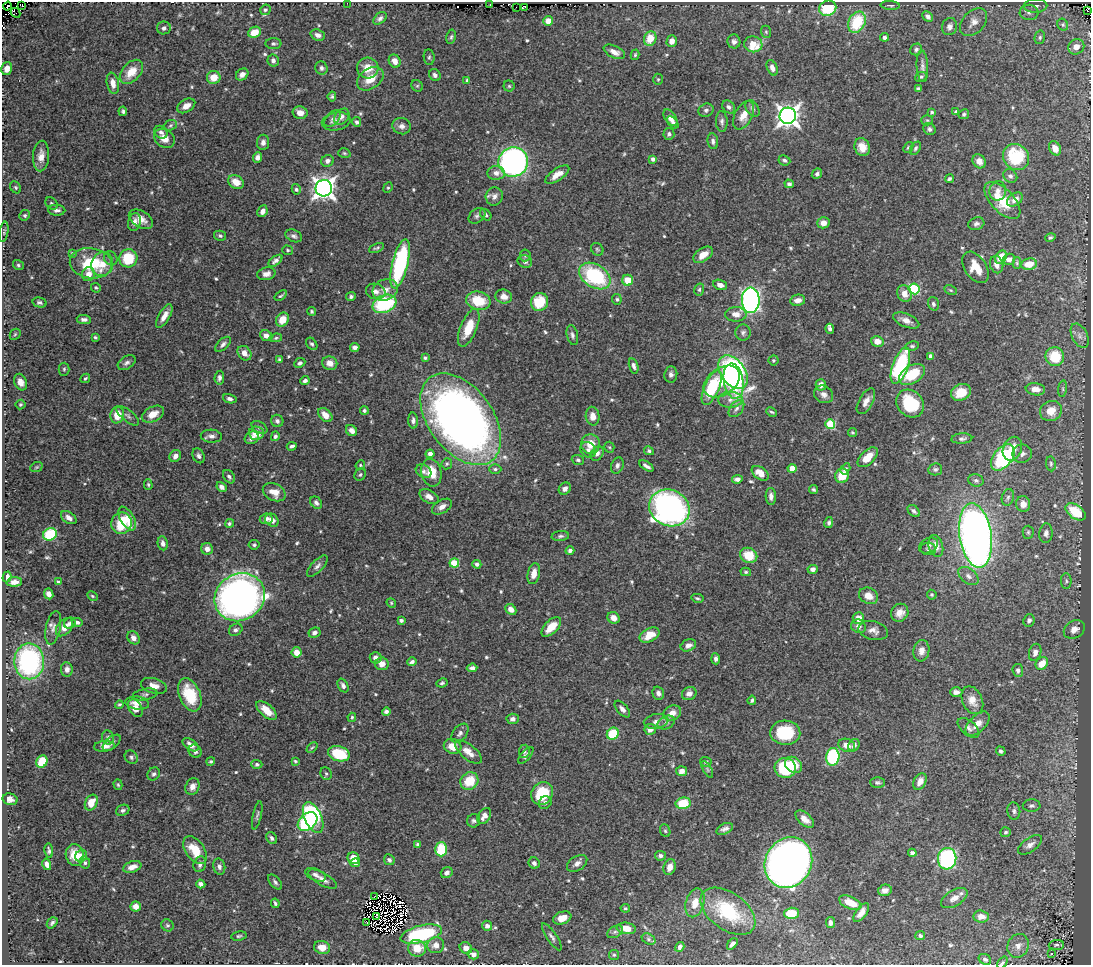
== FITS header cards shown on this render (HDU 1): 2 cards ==
NAXIS1  =                 1089
NAXIS2  =                  963

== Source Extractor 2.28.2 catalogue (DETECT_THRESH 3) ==
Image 1089 x 963 px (HDU 1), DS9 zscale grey, 1 PNG px = 1 image px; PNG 1093 x 967 px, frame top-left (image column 1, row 963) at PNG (2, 2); each listed source drawn as its Kron ellipse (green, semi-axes under 4 px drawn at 4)
Background 0.604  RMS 0.015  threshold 0.0453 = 3 sigma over >= 5 px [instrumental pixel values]
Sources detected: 617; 10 with non-positive FLUX_AUTO (blend fragments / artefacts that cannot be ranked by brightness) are neither listed nor drawn; of the other 607, the 500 brightest by FLUX_AUTO listed and drawn (107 fainter detections omitted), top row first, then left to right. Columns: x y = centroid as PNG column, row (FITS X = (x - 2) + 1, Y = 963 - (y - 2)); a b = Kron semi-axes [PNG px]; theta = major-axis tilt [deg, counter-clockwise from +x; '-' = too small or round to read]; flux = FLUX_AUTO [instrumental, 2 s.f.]
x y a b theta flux
347 3 2 2 - 10
490 4 3 2 - 2.9
8 6 5 2 - 2.7
22 6 2 2 - 11
890 6 10 3 -4 1.6
1035 6 12 7 2 6.4
516 7 3 2 - 1.8
524 7 2 2 - 6.1
828 8 9 7 24 41
265 10 5 5 - 2
1087 11 2 2 - 1.5
1029 12 9 7 -3 4.9
16 13 5 2 - 17
928 16 6 4 -44 3.5
380 18 7 5 39 2.9
548 21 5 5 - 9.7
857 22 11 8 62 45
973 22 16 10 47 8.1
1063 25 6 5 - 1.8
949 27 8 7 - 4.5
164 28 7 6 - 3.4
254 32 6 5 - 16
766 32 6 5 - 1.5
318 35 7 5 -21 5.1
451 37 7 4 79 2
885 37 4 4 - 3.1
1040 37 7 5 76 1.9
650 38 7 6 - 20
672 41 6 5 - 7.5
734 41 7 6 - 3.5
273 44 8 5 3 2.2
753 44 9 8 - 27
1076 47 8 7 - 9.1
916 49 6 5 - 2.2
614 52 11 6 -26 6.7
635 55 5 4 - 1.5
429 57 8 5 -83 2.2
273 60 6 5 - 3.7
395 61 7 5 -59 8
922 66 16 6 -87 4.4
7 68 6 5 - 8.9
321 68 7 6 - 2.9
368 68 10 10 - 16
772 68 8 5 -68 6.2
131 72 14 9 49 17
242 74 7 5 39 4.9
435 75 6 5 - 3.7
214 77 7 6 - 17
921 77 6 4 24 1.9
370 79 15 10 35 17
658 79 5 4 - 1.4
467 80 4 4 - 1.6
113 83 11 6 -80 8.2
417 86 6 5 - 1.6
509 86 5 5 - 1.6
918 89 4 3 - 1.8
332 96 5 4 - 1.9
186 106 10 6 32 7.7
729 107 7 5 -45 3
752 108 9 6 -56 3.1
706 110 8 6 27 3
123 111 5 3 - 2
932 112 4 3 - 1.6
956 112 4 3 - 2.2
300 113 7 6 - 8.1
964 114 5 4 - 2
743 115 15 8 62 12
788 116 8 8 - 720
342 117 9 6 52 4.2
670 118 9 5 -55 7.4
333 119 10 6 48 2.8
927 120 5 5 - 1.7
336 121 14 8 12 6
722 121 10 5 -88 3.2
356 122 5 4 - 2.3
673 122 7 4 -48 3
170 125 7 5 22 1.9
402 126 9 8 - 4.6
929 129 6 5 - 2.6
161 132 7 6 - 3.1
669 134 6 5 - 2.9
164 138 11 8 -37 10
713 141 8 5 -81 3
263 142 7 6 - 4.8
862 147 9 7 -69 11
908 147 6 4 49 1.6
916 148 7 4 58 1.9
1055 148 7 5 -62 11
344 153 6 4 -16 1.5
41 156 15 8 86 9.2
258 157 5 4 - 4.5
1016 157 13 12 - 57
653 159 4 4 - 3.8
784 160 6 5 - 2.2
327 161 6 5 - 3.8
979 161 7 6 - 8.3
513 162 15 14 - 330
496 173 9 7 -3 6.2
557 174 14 6 34 8.8
817 174 5 4 - 3.1
1010 176 7 6 - 3.6
949 179 4 3 - 2.2
236 182 8 6 -33 12
789 184 4 4 - 2.7
16 187 6 5 - 1.7
324 188 8 8 - 700
388 188 5 4 - 1.4
296 189 5 4 - 2.1
998 191 9 8 - 6.7
494 196 9 8 - 5.4
1015 199 9 6 37 6.7
1002 200 23 11 -46 32
51 203 7 5 -43 1.8
57 210 8 5 -3 3.7
262 211 6 4 63 5.7
25 215 5 5 - 2.1
486 215 6 5 - 2.2
477 216 9 6 38 3
141 219 13 8 -30 9
135 222 9 6 76 5.6
823 223 6 5 - 6.7
976 224 8 6 19 3
4 232 10 3 80 1.5
220 236 6 5 - 1.9
294 236 9 6 -23 3.1
1050 237 5 4 - 1.9
377 248 8 3 23 1.8
597 249 7 5 -49 1.7
287 250 5 4 - 1.6
72 253 4 3 - 1.7
525 255 6 5 - 2.2
703 255 11 6 34 11
1001 257 7 5 58 15
111 258 7 6 - 2.8
128 258 9 9 - 37
1009 259 6 5 - 6.2
275 261 8 4 37 4.1
525 261 7 6 - 3.4
91 263 21 15 -8 50
1017 263 6 4 -89 1.5
102 264 12 11 - 15
400 264 25 8 76 140
997 264 9 6 -75 6.1
1029 264 8 5 9 15
18 265 5 5 - 1.9
976 267 17 10 -57 18
88 274 7 6 - 9.3
266 274 9 6 12 5.6
595 276 17 11 -33 90
628 280 5 5 - 17
720 285 7 5 -21 5.5
96 288 5 4 - 1.5
914 289 5 5 - 95
385 290 13 10 26 10
699 290 6 5 - 2.1
950 290 7 4 -27 1.4
376 291 10 7 -17 5.6
904 294 8 7 - 8.2
281 296 7 3 35 1.8
504 296 8 7 - 8
351 297 5 4 - 2.2
617 299 5 4 - 1.8
751 300 13 9 -89 360
798 300 7 5 9 6.7
478 301 12 9 -13 30
39 302 7 5 -15 2.4
539 302 9 8 - 30
384 304 12 8 22 84
933 304 7 5 -72 2.5
312 311 4 3 - 1.6
736 314 10 7 2 9.5
164 316 13 5 59 8.7
84 319 7 4 -4 3.3
282 320 7 6 - 14
906 320 14 6 -22 7.4
469 328 20 8 68 24
830 329 5 4 - 2.9
743 333 8 7 - 3.3
15 334 6 5 - 1.5
572 335 10 5 -77 3.3
266 336 6 5 - 5.7
1080 336 13 7 -64 5.7
95 337 4 3 - 1.6
276 338 6 4 10 1.7
877 341 6 5 - 9.4
223 344 9 5 44 3.3
312 344 7 5 -54 2.3
912 346 7 4 8 1.9
355 347 5 4 - 3.9
244 353 8 6 -50 8.6
931 356 4 4 - 6
1055 357 9 9 - 35
425 358 4 3 - 2.4
279 360 3 3 - 1.7
773 360 5 5 - 1.5
127 363 10 6 32 3.4
300 363 6 4 23 2.9
330 363 7 6 - 7.6
634 366 8 4 -74 3.8
900 366 19 7 70 100
64 369 6 5 - 1.8
733 372 19 12 -54 240
671 374 8 6 85 3.7
912 374 14 9 31 33
85 378 5 3 - 1.6
219 378 7 5 83 3.4
305 381 4 3 - 2.7
734 381 18 10 -81 62
21 382 8 6 -66 7.6
722 382 20 13 35 28
821 385 6 5 - 5.5
712 388 19 7 67 60
1035 389 10 6 -7 8.8
1063 389 8 4 83 1.8
961 392 10 8 26 18
824 394 10 8 -29 4.9
230 399 7 4 -13 3.7
730 400 12 8 1 6.9
866 401 14 7 61 7.2
910 403 15 12 -44 52
20 404 5 5 - 1.5
736 409 10 6 51 3.7
364 410 4 4 - 2.2
1051 411 11 10 - 14
772 412 5 3 - 1.6
153 414 12 7 27 12
117 415 8 7 - 16
325 415 8 5 -45 9.2
128 416 13 5 -39 3
593 416 9 7 -85 7.7
461 419 52 32 -53 860
413 420 8 5 -87 3.3
277 421 6 6 - 3.4
830 424 5 5 - 56
259 427 8 5 -30 2.7
351 431 6 5 - 5.4
853 432 4 4 - 1.5
256 433 7 6 - 14
211 436 10 6 -4 4.5
275 436 5 4 - 2.4
252 438 7 6 - 5.3
962 439 10 5 4 3.2
591 444 9 9 - 16
292 446 5 3 - 2.6
609 447 5 5 - 1.5
1012 449 12 9 67 13
588 450 8 7 - 4.2
649 451 5 4 - 2
597 453 8 6 55 4
430 454 4 4 - 5.8
1022 454 9 9 - 4.7
175 456 6 5 - 5.2
198 456 8 5 -65 3.3
868 457 12 6 44 19
1003 457 15 9 52 110
578 460 6 5 - 2.6
447 464 6 5 - 1.6
1051 464 7 5 -81 2.2
360 465 5 4 - 1.4
617 465 8 6 70 3.6
646 466 8 3 -32 3.5
36 467 6 4 20 1.5
792 468 4 4 - 18
495 469 6 4 0 2.1
845 469 6 4 59 2.4
935 469 7 6 - 2.3
424 471 8 6 -31 2.9
431 473 14 10 -77 19
760 473 9 6 -35 11
360 475 6 5 - 1.8
842 476 7 6 - 23
229 477 7 5 -53 2.8
737 479 5 4 - 3.9
976 480 7 6 - 2.9
148 484 5 4 - 1.5
222 487 5 4 - 4.5
565 489 6 5 - 4.1
813 489 4 3 - 2
274 492 12 8 -27 12
771 496 8 5 -89 4.5
429 497 10 6 -28 7.3
1008 497 8 6 73 3
316 503 7 5 -49 3.2
1023 504 8 7 - 8.1
442 507 11 6 31 6
669 508 21 18 -25 370
914 511 7 5 -44 2.9
1076 512 11 6 -36 33
69 518 8 5 -34 5
127 519 13 7 -59 13
266 519 6 5 - 4
272 520 7 6 - 6.4
121 523 11 10 - 49
229 523 5 4 - 2
829 523 5 4 - 2.4
1028 532 6 5 - 2
1046 533 10 6 85 4.1
50 534 7 6 - 62
976 535 32 16 -81 770
560 536 9 5 6 2.4
163 543 7 5 -82 3.9
254 545 5 4 - 1.8
928 545 10 7 29 3.2
936 546 11 7 -74 7.3
207 549 6 6 - 5.6
928 549 7 6 - 2.2
570 551 4 4 - 3
749 555 9 7 -23 23
454 563 5 4 - 39
477 564 4 4 - 3.5
317 566 14 5 46 4.2
813 569 5 4 - 3.9
746 572 5 4 - 1.6
534 574 11 6 78 10
968 576 11 7 -39 4.9
7 577 5 4 - 4.4
1066 581 8 5 -89 2.3
14 582 8 4 5 6.4
58 582 3 3 - 1.6
49 594 5 4 - 5.5
932 595 5 4 - 1.5
92 596 5 4 - 1.4
868 596 10 8 -24 12
240 597 26 23 33 640
697 598 6 3 -13 1.5
391 603 5 4 - 1.5
511 609 6 5 - 7.2
900 613 9 8 - 8.8
613 618 6 5 - 8
858 618 6 6 - 11
401 620 4 3 - 3.3
1029 620 6 5 - 3.4
77 622 5 4 - 3.4
70 623 6 5 - 3
858 626 7 6 - 4.6
64 627 10 7 49 9
551 627 12 6 46 18
53 628 17 7 78 6
1074 629 11 8 32 7.7
236 630 7 5 34 2.8
873 630 15 9 -12 6.9
315 633 6 5 - 4.2
649 635 11 6 27 17
133 638 7 5 -54 5.2
688 645 8 5 25 5.1
921 651 11 8 81 6.9
296 652 5 5 - 11
1035 652 9 6 74 6.1
376 658 6 5 - 5.7
716 659 5 4 - 2.9
29 661 18 15 -88 170
412 662 5 3 - 2.8
1042 663 7 5 49 15
382 664 7 6 - 8
472 668 5 4 - 3.5
67 669 7 6 - 4.8
1018 670 6 5 - 2.9
442 683 6 4 26 1.9
154 686 13 7 -14 8.2
343 686 7 5 -63 3.4
956 692 6 4 0 4.2
658 693 7 6 - 3.9
145 694 12 5 10 3.5
689 694 7 6 - 5.2
190 695 17 10 -67 40
752 700 4 3 - 2
972 700 14 10 -65 12
137 703 12 6 -7 6.9
119 705 4 4 - 1.5
135 708 9 6 -57 11
622 709 10 5 -48 4.8
267 710 12 6 -42 14
386 711 4 4 - 3.1
672 713 9 7 26 9
352 717 4 3 - 1.5
513 719 6 5 - 3.8
656 721 12 7 11 5.7
666 723 9 6 25 3.5
978 724 15 8 45 10
968 728 13 7 -39 4.4
650 729 6 5 - 6.3
460 733 11 7 53 3.7
785 733 15 12 -3 46
613 734 6 5 - 45
108 738 7 6 - 2.6
112 743 11 5 40 3.8
190 745 9 5 -34 6.2
847 745 8 6 -18 8
854 745 7 5 57 4.2
104 746 10 5 5 6.9
453 746 9 7 -16 13
312 748 6 4 44 1.4
195 751 7 6 - 3.8
524 751 7 5 83 2.1
1001 751 5 4 - 2.3
468 752 16 7 -40 9.1
339 754 11 7 -15 47
526 755 10 5 49 3
131 757 7 6 - 2.6
833 757 9 6 84 100
211 761 4 4 - 1.6
295 761 4 3 - 1.5
42 762 6 5 - 28
706 762 6 5 - 2.2
257 764 5 4 - 2.1
793 765 9 7 -37 16
785 768 11 10 - 85
707 769 9 4 -61 1.8
682 771 5 4 - 5.8
154 774 7 6 - 2.9
326 774 6 5 - 2.1
469 781 9 8 - 27
877 782 7 5 -1 2.3
920 782 9 6 63 7.7
118 785 5 4 - 1.6
192 786 9 7 68 6.4
542 793 12 10 60 44
10 799 7 5 -15 5
91 803 8 6 64 16
545 803 7 6 - 3.2
683 803 7 5 10 36
1032 806 9 6 2 2.9
123 810 7 5 25 2.7
1014 811 8 6 -84 3
257 815 14 3 77 2.4
484 816 9 6 56 6.5
313 817 16 8 -65 130
805 819 11 6 -42 7.9
474 821 7 6 - 2.7
307 822 11 8 42 120
725 829 9 5 25 4
665 831 6 5 - 1.7
1005 832 5 5 - 2
272 838 6 5 - 3
418 844 4 3 - 1.9
1030 845 13 6 35 5.9
441 849 7 6 - 37
195 850 15 9 -54 25
49 851 7 3 -83 2.4
912 853 4 4 - 3.5
75 855 11 9 -79 18
81 856 6 5 - 10
660 856 5 5 - 2.9
353 858 6 5 - 17
947 859 11 9 84 150
389 860 6 5 - 2.7
788 862 26 23 62 1300
85 863 6 5 - 2.3
355 863 5 4 - 5
534 863 6 5 - 3.2
577 863 11 7 32 5.6
47 864 6 4 -74 4.8
200 864 8 6 72 3.4
132 867 9 5 19 8.4
219 867 8 6 -76 3.7
670 867 8 6 74 8.7
447 873 6 5 - 4.5
315 875 11 6 -23 3.9
323 879 16 6 -30 6.1
275 882 9 5 -50 2.6
201 884 4 4 - 3.5
885 890 7 5 14 4.4
375 896 4 2 - 1.9
954 898 15 8 31 8.7
275 903 5 3 - 1.9
695 903 14 9 75 14
850 903 12 6 -23 16
136 906 5 5 - 7.2
625 908 5 3 - 1.5
728 911 31 18 -36 67
791 913 7 5 2 29
861 913 11 5 53 7.3
981 916 8 6 -3 8.2
376 917 4 3 - 1.5
562 918 9 6 19 12
366 922 4 2 - 2.7
52 923 6 4 49 2.5
830 923 6 4 -81 4.2
167 925 6 5 - 2.3
487 926 5 5 - 4.3
626 928 9 5 -7 11
615 932 8 5 28 2.6
421 934 21 8 13 91
920 935 5 4 - 2.4
239 936 8 4 9 1.8
552 937 16 5 -56 3.6
648 939 7 5 -28 2.1
732 944 6 4 48 3.3
436 945 8 8 - 7.1
1056 945 7 5 4 2.2
1018 946 12 10 64 7.3
322 947 8 6 -14 11
680 947 5 4 - 3.7
417 948 9 8 - 17
466 948 6 5 - 7
473 954 6 5 - 5.1
1051 954 3 2 - 2.3
614 955 5 5 - 1.6
985 959 6 5 - 2.7
1002 963 7 4 50 1.5
At the frame edge (FLAGS 8, measured only in part): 2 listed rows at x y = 347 3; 1002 963
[107 fainter detections neither listed nor drawn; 10 non-positive-flux detections neither listed nor drawn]